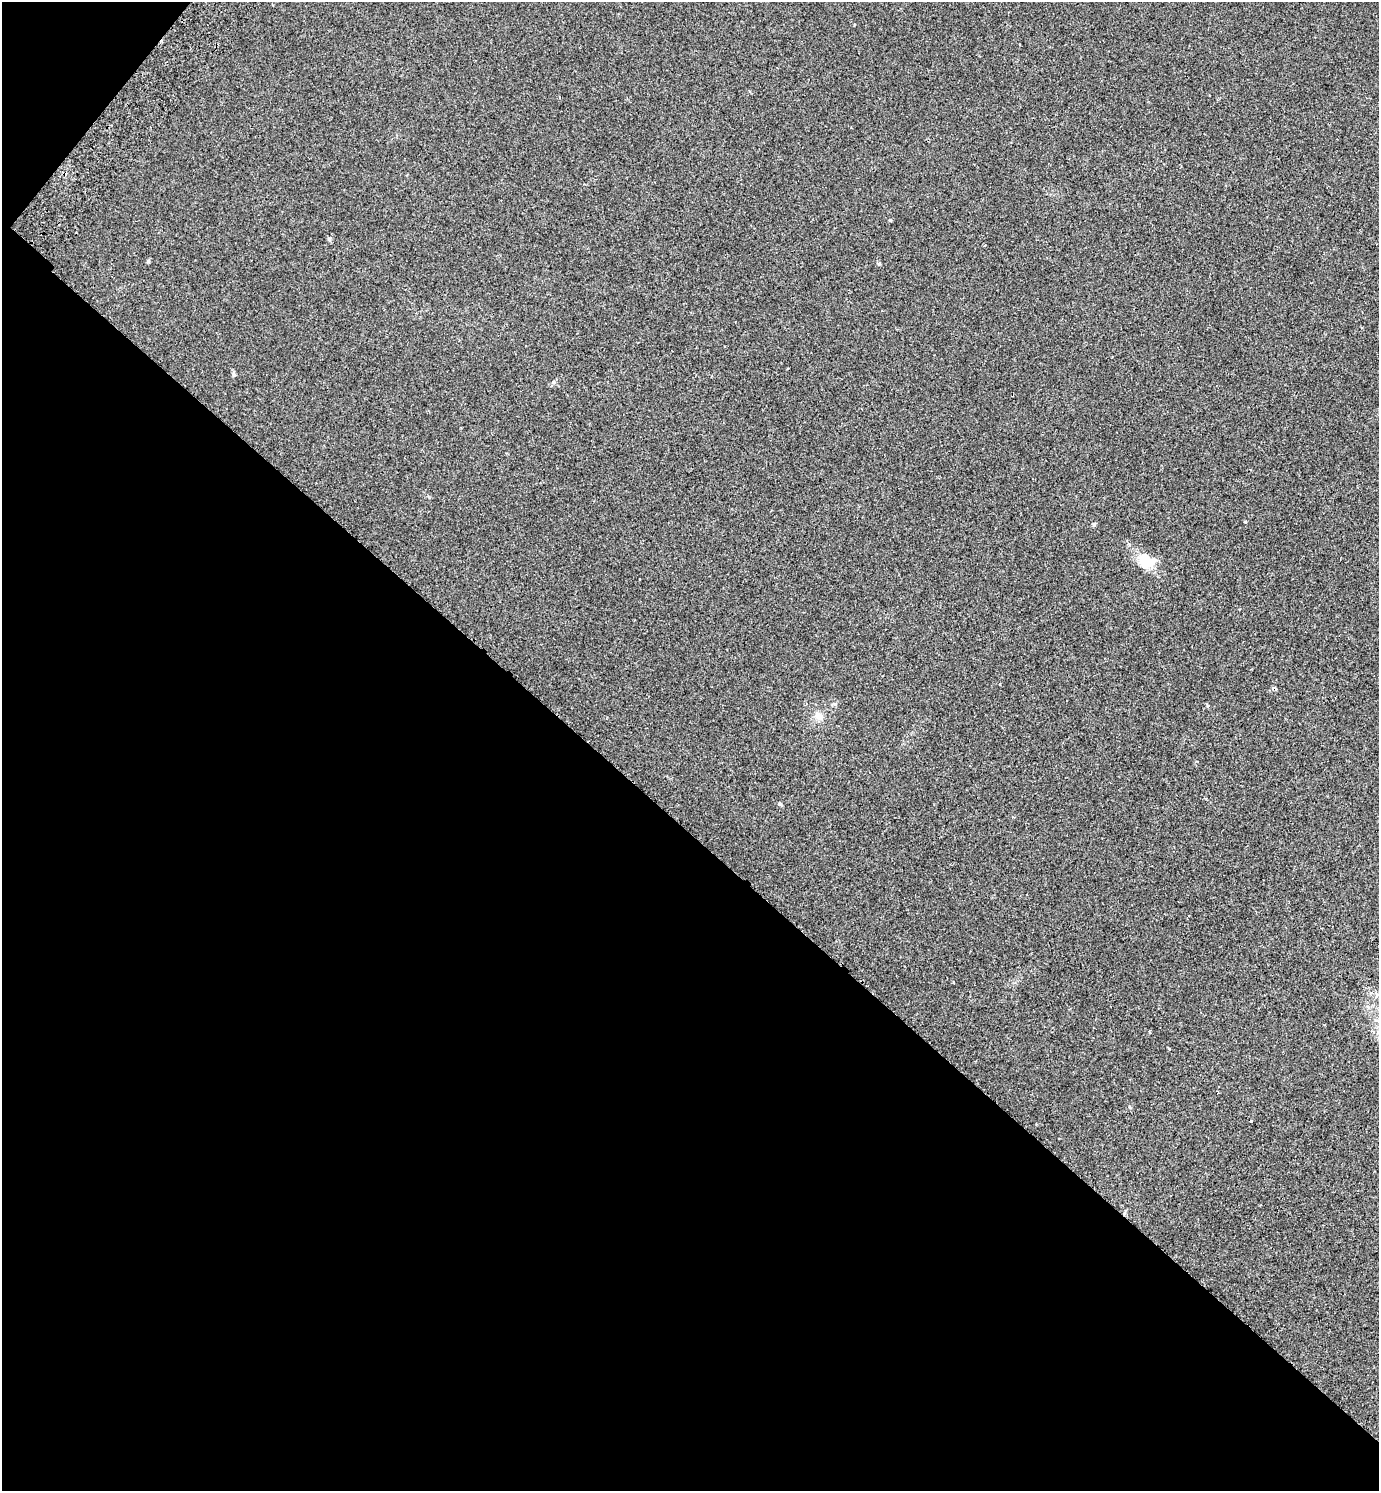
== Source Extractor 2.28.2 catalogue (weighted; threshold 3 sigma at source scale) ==
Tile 9 of 4 x 4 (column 1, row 3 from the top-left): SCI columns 205-1581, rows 1533-3021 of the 6057 x 6041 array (HDU 1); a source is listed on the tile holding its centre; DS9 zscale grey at full resolution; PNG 1381 x 1493 px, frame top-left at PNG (2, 2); no overlay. Shown black and unused: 45% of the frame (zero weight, under 2 of 3 exposures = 3% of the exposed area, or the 3 px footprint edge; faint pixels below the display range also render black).
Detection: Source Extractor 2.28.2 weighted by HDU 2 'WHT'; one run over the whole footprint, this tile lists its part. Background 0.0259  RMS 0.0068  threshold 0.0307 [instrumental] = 3 sigma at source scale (4.5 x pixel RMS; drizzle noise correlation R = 1.50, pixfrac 1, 0.05/0.05 arcsec/px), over >= 5 px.
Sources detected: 11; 1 cosmic-ray / hot-pixel residue — not listed; the other 10 listed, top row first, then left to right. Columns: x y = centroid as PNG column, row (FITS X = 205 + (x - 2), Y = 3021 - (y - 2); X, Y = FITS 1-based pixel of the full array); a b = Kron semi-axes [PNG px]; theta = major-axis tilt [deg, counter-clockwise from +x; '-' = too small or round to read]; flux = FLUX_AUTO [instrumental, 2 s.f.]
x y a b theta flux
890 220 4 4 - 0.71
329 239 5 5 - 1
148 261 5 4 - 0.83
234 374 6 4 -62 1
1094 524 6 5 - 0.85
1146 561 17 13 -23 15
819 716 12 9 -51 4.5
1149 1031 4 3 - 0.68
1169 1049 3 3 - 1.2
1251 1121 3 3 - 1.3